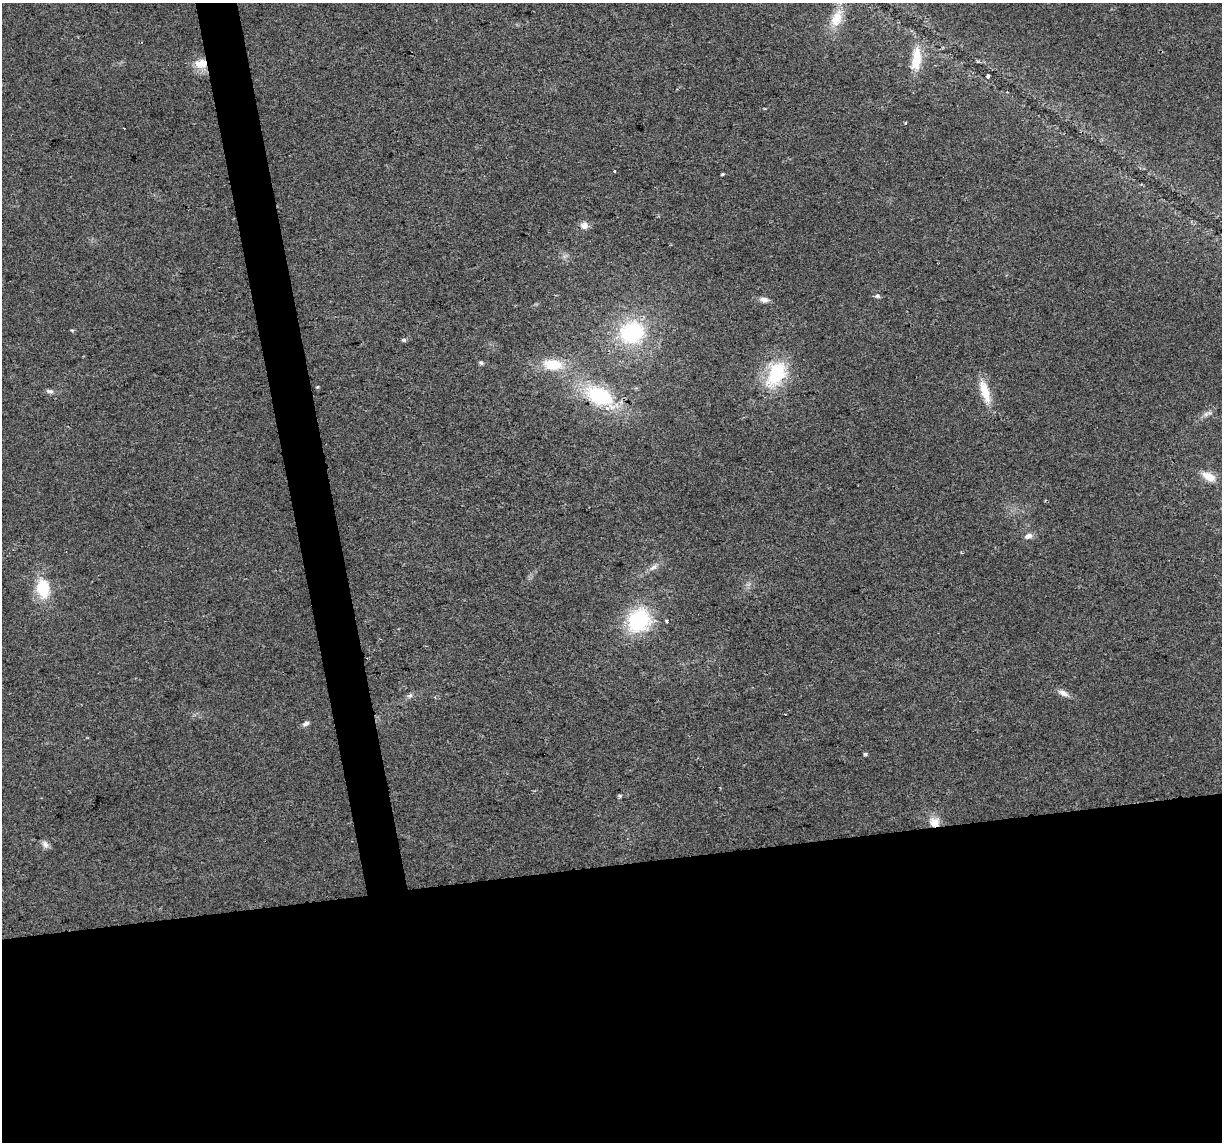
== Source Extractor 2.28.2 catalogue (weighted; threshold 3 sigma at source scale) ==
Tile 15 of 4 x 4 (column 3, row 4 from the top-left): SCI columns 2443-3662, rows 74-1213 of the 4883 x 4659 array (HDU 1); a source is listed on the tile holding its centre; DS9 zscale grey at full resolution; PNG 1224 x 1144 px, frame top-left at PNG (2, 3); no overlay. Shown black and unused: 27% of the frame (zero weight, under 2 of 3 exposures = <1% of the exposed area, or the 3 px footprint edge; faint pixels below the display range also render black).
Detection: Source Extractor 2.28.2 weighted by HDU 2 'WHT'; one run over the whole footprint, this tile lists its part. Background 0.0499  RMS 0.0068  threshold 0.0307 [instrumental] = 3 sigma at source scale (4.5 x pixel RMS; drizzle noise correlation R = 1.50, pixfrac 1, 0.0396/0.0396 arcsec/px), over >= 5 px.
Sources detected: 36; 1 cosmic-ray / hot-pixel residue — not listed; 1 inside a brighter listed object's ellipse — not listed separately; the other 34 listed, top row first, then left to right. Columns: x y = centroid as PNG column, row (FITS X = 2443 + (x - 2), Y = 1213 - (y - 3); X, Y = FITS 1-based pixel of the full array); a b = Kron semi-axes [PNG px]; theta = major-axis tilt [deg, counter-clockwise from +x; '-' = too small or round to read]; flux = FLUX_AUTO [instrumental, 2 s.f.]
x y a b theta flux
837 18 26 14 69 14
916 59 32 12 83 18
201 63 16 12 5 11
988 75 4 3 - 4.8
905 123 3 3 - 0.87
615 171 3 3 - 1.4
723 174 4 2 - 0.84
584 226 10 9 - 3.9
877 296 7 6 - 1.5
764 300 10 7 -11 3.4
72 330 6 3 -18 0.74
632 332 27 23 14 59
404 340 5 4 - 1.6
481 363 6 5 - 1.2
552 364 24 13 -6 19
776 374 29 18 63 42
317 387 4 4 - 0.69
49 391 11 5 -10 2.1
985 391 30 10 -72 14
599 396 34 20 -25 49
1206 414 7 6 - 2.1
1208 477 17 9 -28 8.9
1028 536 10 7 19 3.6
653 567 13 6 33 3.3
43 588 23 15 -83 23
639 620 26 22 56 53
667 621 3 3 - 4.8
1063 693 15 7 -24 4.1
410 696 7 6 - 1.8
306 723 9 6 23 2
865 754 4 3 - 1.9
620 796 5 4 - 0.95
934 822 12 11 - 8.1
45 844 10 7 -56 3
Overlapping masked pixels (flux is a lower limit): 2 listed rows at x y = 201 63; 934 822